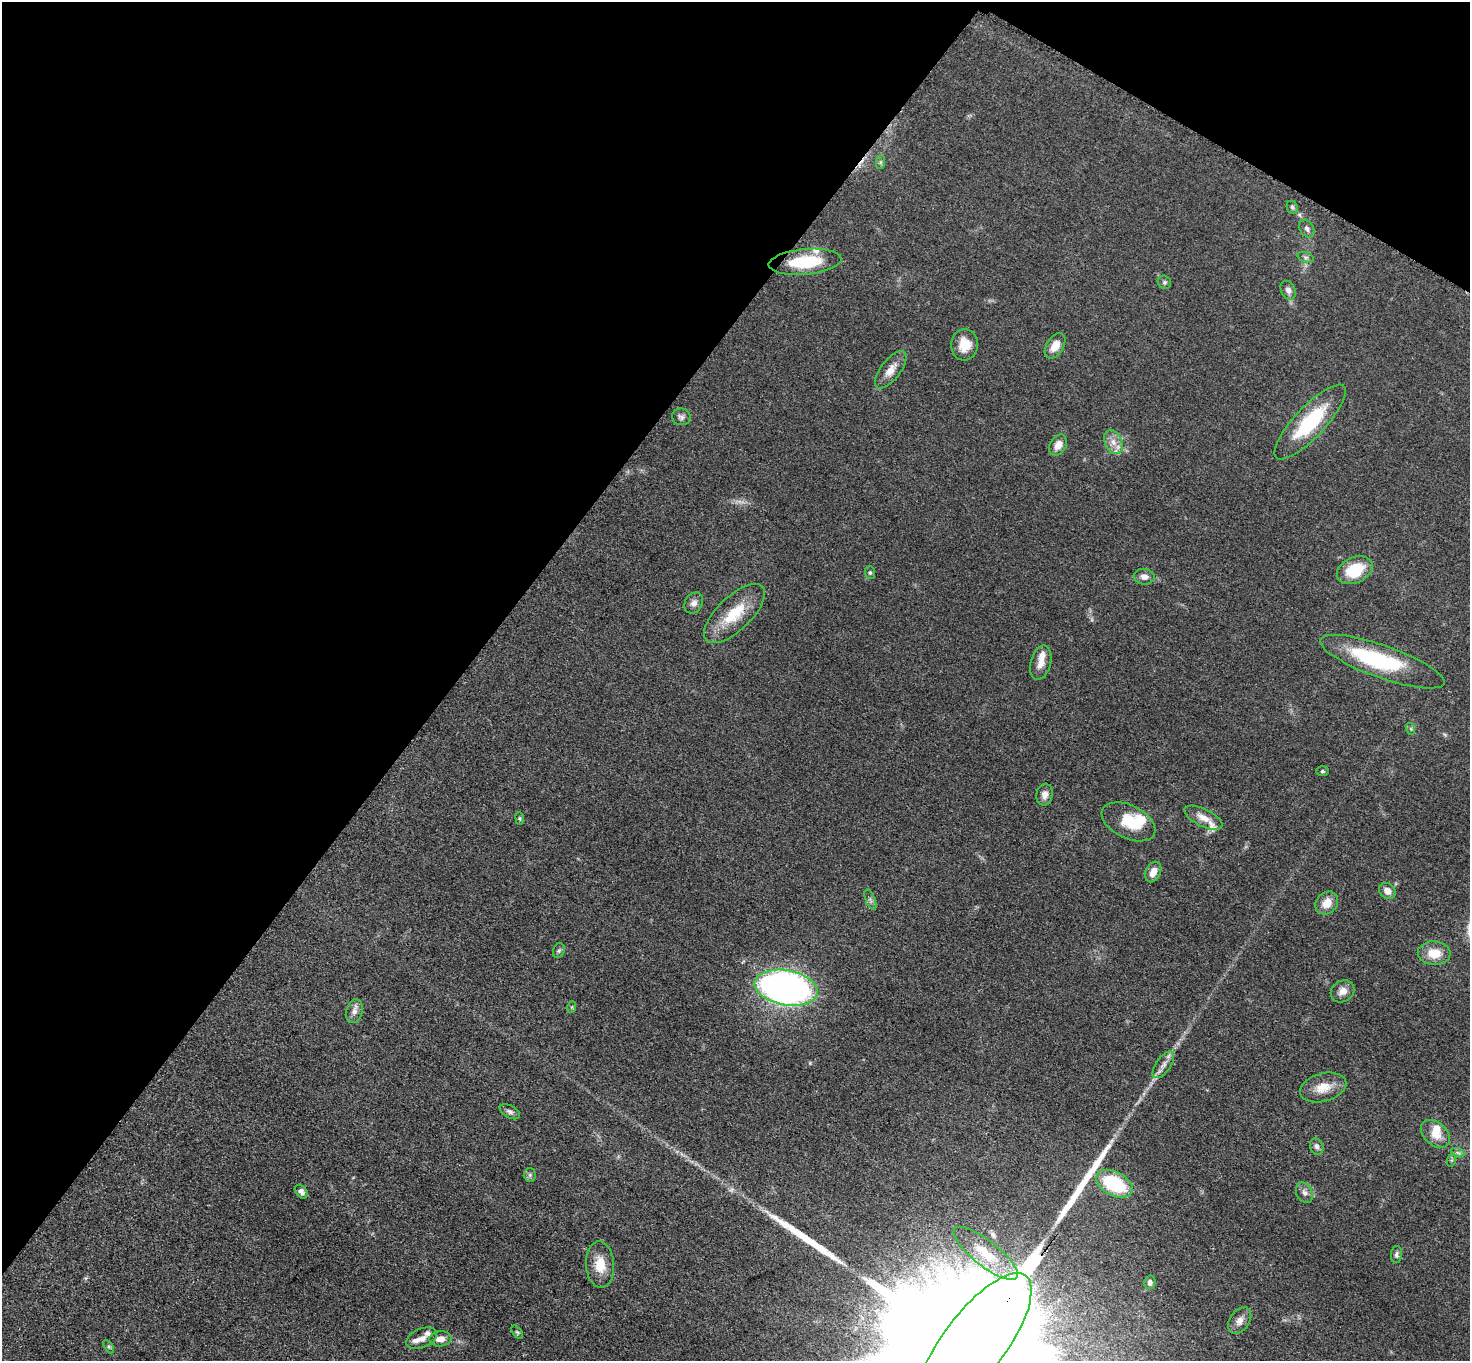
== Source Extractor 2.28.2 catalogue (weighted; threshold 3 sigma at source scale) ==
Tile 2 of 4 x 4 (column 2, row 1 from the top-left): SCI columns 1481-2948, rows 4239-5597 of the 5894 x 5897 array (HDU 1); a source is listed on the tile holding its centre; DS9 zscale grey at full resolution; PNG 1472 x 1363 px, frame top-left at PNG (2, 2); each listed source drawn as its Kron ellipse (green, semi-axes under 4 px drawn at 4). Shown black and unused: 35% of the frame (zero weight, under 3 of 5 exposures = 1% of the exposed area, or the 3 px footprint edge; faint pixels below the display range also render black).
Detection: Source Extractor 2.28.2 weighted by HDU 2 'WHT'; one run over the whole footprint, this tile lists its part. Background 0.0479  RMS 0.0053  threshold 0.024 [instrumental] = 3 sigma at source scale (4.5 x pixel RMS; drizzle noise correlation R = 1.50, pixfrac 1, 0.05/0.05 arcsec/px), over >= 5 px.
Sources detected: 72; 5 inside a brighter object's white glare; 1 cosmic-ray / hot-pixel residue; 2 long thin detections or spike segments (spike, bleed or trail) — neither listed nor drawn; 6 inside a brighter listed object's ellipse — not listed separately; the other 58 listed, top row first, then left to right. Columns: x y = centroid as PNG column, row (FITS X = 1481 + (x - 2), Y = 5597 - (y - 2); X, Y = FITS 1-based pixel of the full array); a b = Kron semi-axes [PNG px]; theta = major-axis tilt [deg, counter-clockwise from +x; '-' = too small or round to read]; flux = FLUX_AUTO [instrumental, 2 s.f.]
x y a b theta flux
880 162 7 4 90 1
1292 207 6 5 - 1.1
1307 229 9 6 -60 1.9
1306 257 8 5 -18 1.2
805 262 36 12 5 26
1164 282 7 6 - 1.1
1288 290 10 7 -65 2.4
965 345 16 13 86 8.8
1055 346 14 8 57 6.2
891 370 22 10 52 5.9
681 417 9 8 - 1.8
1310 422 49 15 47 36
1113 442 12 8 -65 4.7
1058 445 11 8 60 4.9
1355 570 19 13 25 19
870 572 6 5 - 0.91
1144 577 10 8 -7 3.1
694 603 11 8 58 2.9
734 614 39 17 44 20
1382 662 66 16 -19 55
1041 663 17 10 75 5.2
1411 729 6 4 -72 0.7
1322 771 6 5 - 0.91
1045 795 11 8 79 3.4
520 818 6 4 -83 0.74
1203 818 21 8 -26 5.6
1129 822 29 16 -26 16
1153 872 11 7 65 4.9
1387 891 9 7 -39 3.9
870 900 11 5 -67 1.5
1327 903 12 10 45 6.8
559 951 7 5 69 1.1
1434 953 16 12 -3 10
786 988 32 17 -10 290
1342 991 12 10 35 4.1
572 1007 6 4 72 0.64
354 1011 12 8 75 3.1
1163 1065 15 7 55 3.5
1323 1088 24 14 15 9.3
510 1112 11 6 -29 1.7
1435 1134 16 11 -41 7.7
1317 1147 8 6 -68 1.9
1458 1153 7 4 -19 1.2
1452 1160 6 4 70 0.84
530 1175 6 6 - 1.2
1114 1184 19 12 -27 37
301 1192 8 5 -50 2.2
1304 1193 11 8 -63 2.4
986 1253 40 12 -38 15
1396 1255 8 5 86 1.5
600 1265 23 14 -86 10
1150 1282 7 5 76 1.6
1240 1321 14 9 56 3.9
517 1332 8 4 -54 0.8
421 1338 16 9 23 4.1
440 1339 11 7 5 4.4
974 1344 85 31 53 100000
109 1347 7 4 -58 0.92
Overlapping masked pixels (flux is a lower limit): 1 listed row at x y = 974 1344
Isophote crosses this tile's border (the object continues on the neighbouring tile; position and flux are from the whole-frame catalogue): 1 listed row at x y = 974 1344